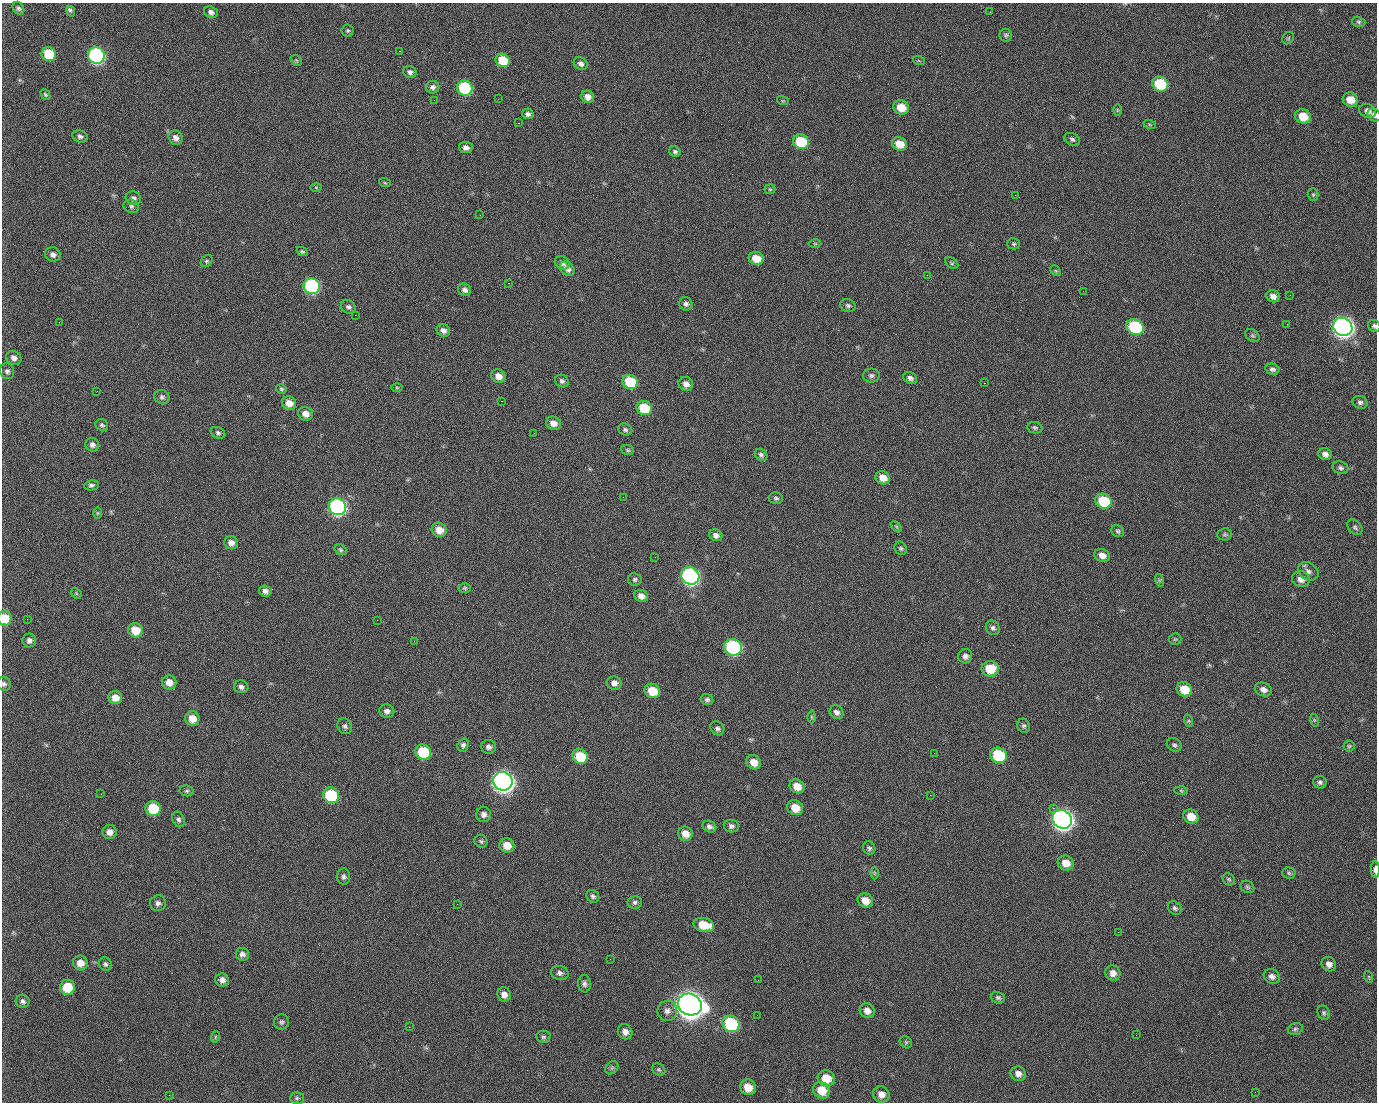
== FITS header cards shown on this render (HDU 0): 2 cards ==
NAXIS1  =                 1375 / length of data axis 1
NAXIS2  =                 1100 / length of data axis 2

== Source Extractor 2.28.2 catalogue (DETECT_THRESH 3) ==
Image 1375 x 1100 px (HDU 0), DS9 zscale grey, 1 PNG px = 1 image px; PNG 1379 x 1104 px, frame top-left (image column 1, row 1100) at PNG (2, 3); each listed source drawn as its Kron ellipse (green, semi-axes under 4 px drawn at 4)
Background 1470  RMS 30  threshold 88.7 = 3 sigma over >= 5 px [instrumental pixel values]
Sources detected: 248; all 248 listed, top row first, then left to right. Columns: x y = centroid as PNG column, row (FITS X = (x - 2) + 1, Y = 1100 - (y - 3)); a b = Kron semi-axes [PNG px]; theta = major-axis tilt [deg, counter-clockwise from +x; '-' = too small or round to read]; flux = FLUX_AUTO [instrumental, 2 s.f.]
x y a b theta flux
18 8 7 5 -57 4.3e+03
71 11 5 3 - 6.7e+03
211 12 7 5 -20 7.5e+03
990 12 2 2 - 1.8e+03
1359 22 7 5 -16 3.5e+03
348 31 6 6 - 3.3e+03
1006 35 6 6 - 3.8e+03
1288 38 7 5 46 3.1e+03
399 51 2 2 - 2.2e+04
49 54 7 6 - 7.3e+04
96 56 8 8 - 5.0e+05
296 60 6 4 -44 2.7e+03
503 60 7 6 - 5.7e+04
919 61 6 4 -19 2.3e+03
581 64 7 6 - 7.9e+03
410 72 7 6 - 6.0e+03
1160 84 8 7 - 1.0e+05
433 87 6 6 - 7.1e+03
465 88 8 7 - 1.8e+05
45 95 6 4 -50 2.6e+03
588 97 6 6 - 1.2e+04
498 99 3 2 - 1.5e+03
434 100 2 2 - 4.1e+03
1350 100 8 7 - 2.5e+04
783 101 6 3 -17 2.3e+03
901 107 8 7 - 3.6e+04
1117 110 6 4 -89 2.3e+03
1368 111 9 6 -28 9.7e+03
528 114 6 5 - 6.0e+03
1374 115 7 6 - 5.9e+03
1303 116 8 7 - 3.5e+04
518 123 2 2 - 2.7e+04
1150 125 6 4 -20 2.3e+03
80 136 8 6 -14 5.9e+03
176 138 7 6 - 1.0e+04
1072 139 8 6 -30 5.0e+03
801 142 8 7 - 9.1e+04
899 144 7 6 - 3.1e+04
466 147 6 5 - 8.8e+03
675 152 6 5 - 4.6e+03
385 183 6 3 -19 2.3e+03
316 187 6 4 -1 2.6e+03
770 189 5 5 - 2.7e+03
1015 195 2 2 - 7.0e+03
1313 195 6 5 - 3.2e+03
133 198 8 6 -17 6.4e+03
131 206 8 6 -24 5.2e+03
480 215 2 2 - 8.5e+02
815 244 6 4 -1 2.5e+03
1013 244 6 5 - 3.6e+03
302 251 6 4 -27 3.1e+03
53 254 8 7 - 8.6e+03
756 258 7 6 - 3.1e+04
207 261 7 5 49 3.2e+03
562 263 8 6 -36 8.3e+03
952 263 7 5 -36 3.4e+03
567 269 8 6 -41 9.9e+03
1056 271 6 4 -43 2.4e+03
927 275 2 2 - 9.0e+02
508 283 2 2 - 5.7e+04
312 286 8 7 - 3.1e+05
465 290 7 6 - 7.4e+03
1083 291 2 2 - 3.3e+03
1290 295 2 2 - 2.2e+03
1273 296 7 6 - 1.0e+04
686 304 7 6 - 6.2e+03
848 305 8 6 -17 4.8e+03
348 307 8 6 -31 5.9e+03
355 315 2 2 - 9.1e+02
59 322 3 2 - 1.8e+03
1287 324 2 2 - 1.1e+03
1374 326 6 5 - 4.7e+03
1135 327 9 7 -28 1.8e+05
1343 327 10 9 - 1.4e+06
443 330 7 6 - 9.4e+03
1252 336 8 5 -33 3.9e+03
14 358 8 7 - 9.5e+03
1272 369 7 5 -14 5.8e+03
7 371 8 7 - 5.8e+03
498 376 7 6 - 1.6e+04
871 376 8 7 - 5.6e+03
910 378 7 5 -32 6.7e+03
562 381 7 6 - 5.1e+03
630 382 8 7 - 9.2e+04
984 383 2 2 - 2.1e+04
686 384 7 6 - 1.1e+04
397 387 5 3 - 2.0e+03
281 389 5 4 - 3.1e+03
97 391 2 2 - 1.3e+03
162 397 7 7 - 5.7e+03
501 401 3 2 - 5.8e+04
1360 402 7 6 - 5.9e+03
289 403 7 6 - 1.9e+04
644 408 8 7 - 6.7e+04
305 414 7 6 - 1.5e+04
553 423 7 6 - 1.5e+04
102 425 6 5 - 4.6e+03
1035 428 7 5 -10 4.0e+03
625 430 7 6 - 4.6e+03
218 433 7 5 -26 4.6e+03
534 433 2 2 - 8.2e+02
92 445 7 6 - 7.8e+03
628 450 6 5 - 3.0e+03
1325 454 7 6 - 9.2e+03
761 455 7 5 -41 4.8e+03
1340 468 8 6 -22 5.5e+03
883 478 7 6 - 2.1e+04
91 485 7 5 10 5.4e+03
623 497 2 2 - 3.3e+03
776 498 7 6 - 4.7e+03
1103 501 8 7 - 8.9e+04
337 507 9 8 - 5.5e+05
97 513 6 4 89 2.3e+03
896 527 6 4 -45 2.8e+03
1355 527 9 6 -47 4.6e+03
439 530 8 7 - 2.2e+04
1118 531 7 5 -34 3.9e+03
1225 534 7 6 - 4.1e+03
716 535 7 5 -28 9.4e+03
231 543 7 6 - 1.0e+04
901 548 7 6 - 4.2e+03
341 550 6 5 - 3.5e+03
1102 555 8 6 -22 1.3e+04
655 557 2 2 - 8.3e+02
1308 571 11 8 -29 9.1e+03
690 576 9 8 - 6.7e+05
635 579 7 6 - 4.5e+03
1301 579 9 8 - 1.3e+04
1159 580 6 4 -72 2.7e+03
465 588 6 5 - 3.2e+03
265 591 6 5 - 7.6e+03
76 593 6 4 -47 2.7e+03
641 596 7 6 - 1.2e+04
5 618 7 7 - 4.0e+04
27 619 2 2 - 4.5e+03
377 620 2 2 - 1.2e+04
993 628 8 6 -52 5.8e+03
135 630 7 7 - 4.0e+04
1175 639 6 5 - 3.2e+03
29 640 7 6 - 6.9e+03
414 641 2 2 - 9.9e+02
733 647 9 8 - 3.1e+05
965 656 7 7 - 7.9e+03
990 669 8 7 - 4.6e+04
169 682 7 7 - 1.9e+04
614 683 7 6 - 1.1e+04
4 684 7 6 - 5.1e+03
241 687 7 6 - 6.8e+03
1184 689 8 7 - 3.7e+04
1263 689 9 6 -21 1.0e+04
652 691 8 7 - 4.3e+04
115 698 7 6 - 1.9e+04
707 700 6 5 - 5.2e+03
387 711 7 7 - 7.7e+03
837 712 7 6 - 7.2e+03
811 717 6 4 -89 2.9e+03
192 719 7 7 - 2.1e+04
1314 720 6 4 -72 2.7e+03
1189 721 6 4 -71 2.6e+03
345 726 8 7 - 5.6e+03
1024 726 7 6 - 4.3e+03
717 728 7 6 - 6.2e+03
463 745 7 5 71 5.2e+03
1174 745 8 6 -32 4.7e+03
1349 746 5 5 - 2.8e+03
489 747 7 7 - 7.2e+03
423 752 8 7 - 9.5e+04
934 753 2 2 - 1.7e+03
998 755 8 7 - 1.1e+05
580 756 8 7 - 6.8e+04
754 762 7 6 - 2.0e+04
503 781 10 9 - 1.5e+06
1320 782 6 6 - 5.1e+03
797 786 8 6 -37 2.3e+04
187 791 7 5 -13 4.0e+03
1181 791 6 4 -3 2.7e+03
101 794 2 2 - 2.6e+03
331 795 8 7 - 1.3e+05
930 795 2 2 - 8.4e+03
153 808 8 7 - 7.2e+04
795 808 8 7 - 2.9e+04
1053 808 2 2 - 1.7e+04
484 814 7 7 - 8.8e+03
1191 816 8 6 -29 2.9e+04
179 819 8 6 -67 5.9e+03
1062 819 10 9 - 1.5e+06
731 826 7 6 - 6.1e+03
709 827 7 5 -25 6.4e+03
110 832 7 7 - 1.2e+04
685 834 7 7 - 1.9e+04
481 841 7 6 - 4.0e+03
507 845 7 7 - 2.6e+04
869 848 7 6 - 4.7e+03
1066 863 8 7 - 2.2e+04
1375 870 8 3 -89 1.2e+04
874 873 6 4 90 2.5e+03
1289 873 6 5 - 3.4e+03
344 877 8 6 -86 5.8e+03
1229 879 7 5 -45 3.6e+03
1247 887 7 6 - 3.9e+03
593 896 7 6 - 4.8e+03
865 900 8 7 - 1.9e+04
635 902 7 6 - 5.2e+03
158 903 8 8 - 7.1e+03
457 904 2 2 - 1.7e+03
1175 908 7 6 - 5.0e+03
704 925 10 7 -13 4.1e+04
1118 932 2 2 - 2.6e+03
242 954 6 6 - 7.6e+03
610 959 3 2 - 2.8e+03
80 963 7 7 - 1.7e+04
105 964 7 6 - 4.6e+03
1329 964 7 7 - 1.1e+04
560 973 9 7 -9 7.0e+03
1113 973 8 7 - 1.3e+04
1272 976 8 7 - 8.6e+03
1369 977 6 3 -72 2.3e+03
222 980 7 6 - 8.9e+03
758 980 2 2 - 1.8e+03
584 984 8 6 -84 6.6e+03
67 987 7 7 - 5.7e+04
504 994 7 6 - 1.2e+04
998 998 7 5 -18 4.6e+03
23 1001 7 6 - 5.7e+03
690 1004 12 10 -27 3.2e+06
667 1011 10 10 - 1.1e+04
867 1011 8 7 - 1.3e+04
1324 1013 7 6 - 4.5e+03
757 1015 2 2 - 1.2e+03
281 1022 7 7 - 5.3e+03
731 1024 9 8 - 1.8e+05
409 1027 2 2 - 1.0e+03
1295 1029 7 5 17 4.4e+03
625 1032 8 7 - 1.1e+04
1136 1035 2 2 - 9.0e+02
215 1037 6 3 72 2.3e+03
543 1037 7 6 - 4.6e+03
906 1042 7 5 -44 3.5e+03
612 1068 7 6 - 3.9e+03
659 1069 7 5 -36 3.8e+03
1018 1074 8 7 - 1.1e+04
826 1078 8 8 - 3.5e+04
748 1087 8 7 - 2.9e+04
822 1090 9 8 - 3.5e+04
1255 1092 2 2 - 7.8e+02
881 1094 8 8 - 1.5e+04
169 1095 2 2 - 5.7e+03
297 1098 7 6 - 4.1e+03
At the frame edge (FLAGS 8, measured only in part): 5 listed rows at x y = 1374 115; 1374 326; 5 618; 4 684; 1375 870